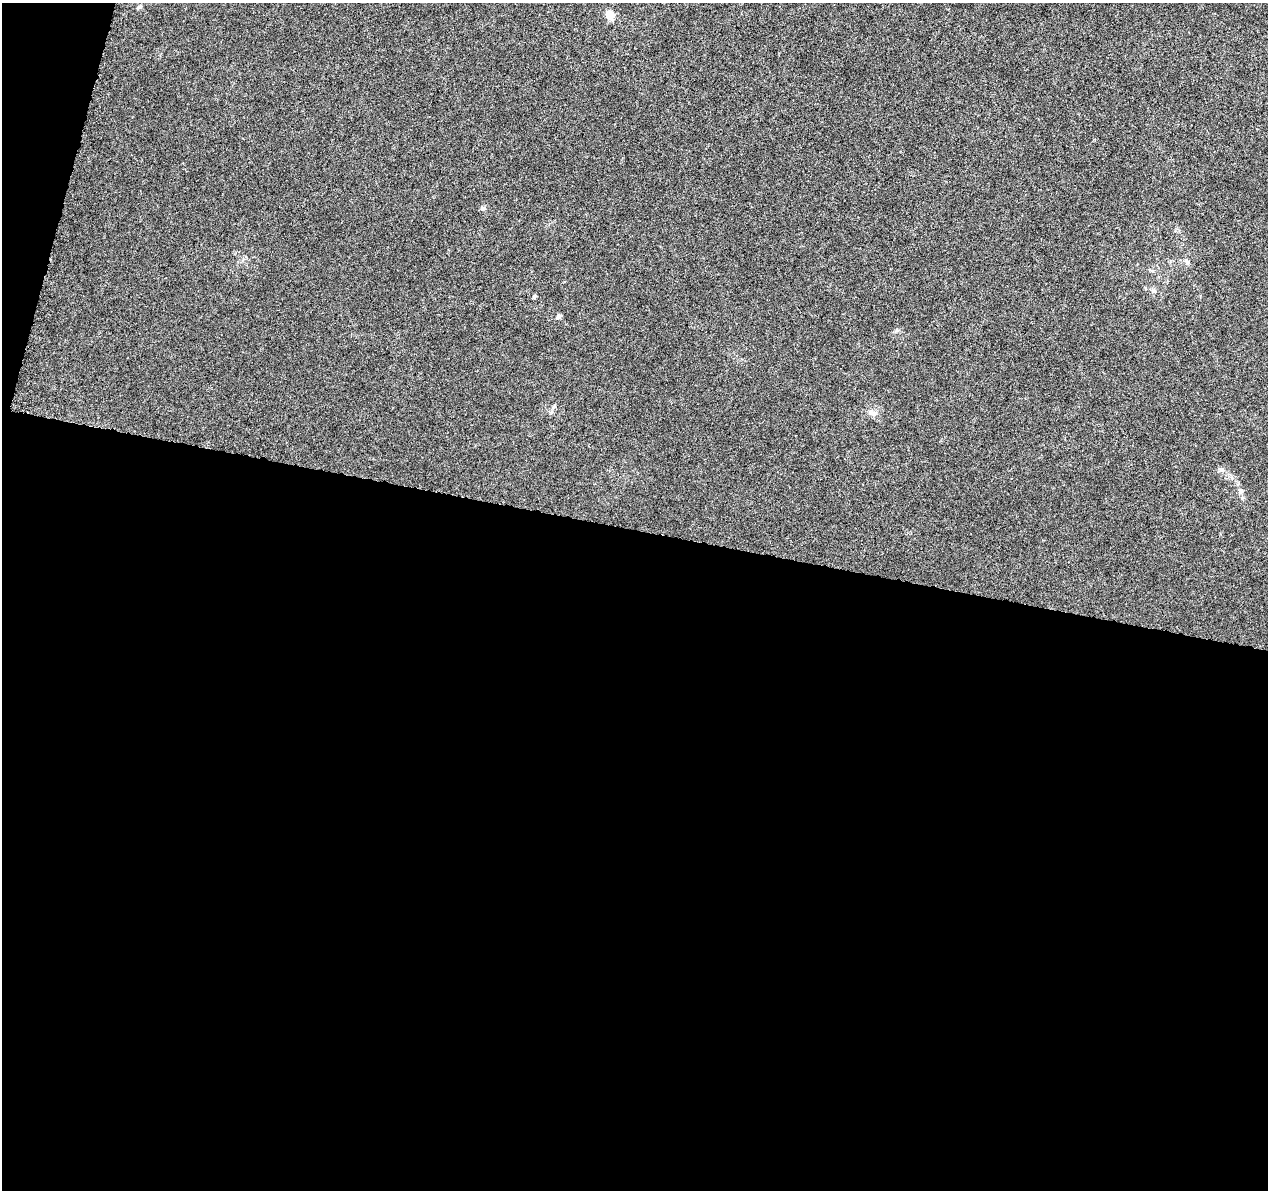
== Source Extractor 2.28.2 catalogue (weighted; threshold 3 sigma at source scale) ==
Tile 13 of 4 x 4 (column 1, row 4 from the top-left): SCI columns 6-1271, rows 233-1420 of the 5093 x 5273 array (HDU 1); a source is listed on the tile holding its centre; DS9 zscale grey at full resolution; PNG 1270 x 1192 px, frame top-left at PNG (2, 3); no overlay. Shown black and unused: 57% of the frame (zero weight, under 5 of 10 exposures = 1% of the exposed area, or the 3 px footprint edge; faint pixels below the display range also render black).
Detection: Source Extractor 2.28.2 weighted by HDU 2 'WHT'; one run over the whole footprint, this tile lists its part. Background 5.98e-04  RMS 8.6e-04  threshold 0.00351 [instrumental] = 3 sigma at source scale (4.09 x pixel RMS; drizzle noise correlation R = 1.36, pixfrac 0.8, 0.0396/0.0396 arcsec/px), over >= 5 px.
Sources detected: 10; all 10 listed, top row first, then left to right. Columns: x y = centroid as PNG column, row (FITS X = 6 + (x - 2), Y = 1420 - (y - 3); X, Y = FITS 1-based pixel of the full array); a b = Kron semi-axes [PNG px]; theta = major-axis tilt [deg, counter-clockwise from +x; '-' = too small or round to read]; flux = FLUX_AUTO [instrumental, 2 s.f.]
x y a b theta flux
139 7 6 5 - 0.14
609 14 5 5 - 1.8
482 208 7 5 -17 0.16
1187 262 6 5 - 0.16
1153 291 7 5 -19 0.18
535 296 5 4 - 0.13
559 316 7 5 46 0.18
872 413 14 7 -12 0.38
1222 470 9 4 -1 0.18
1240 491 8 7 - 0.23